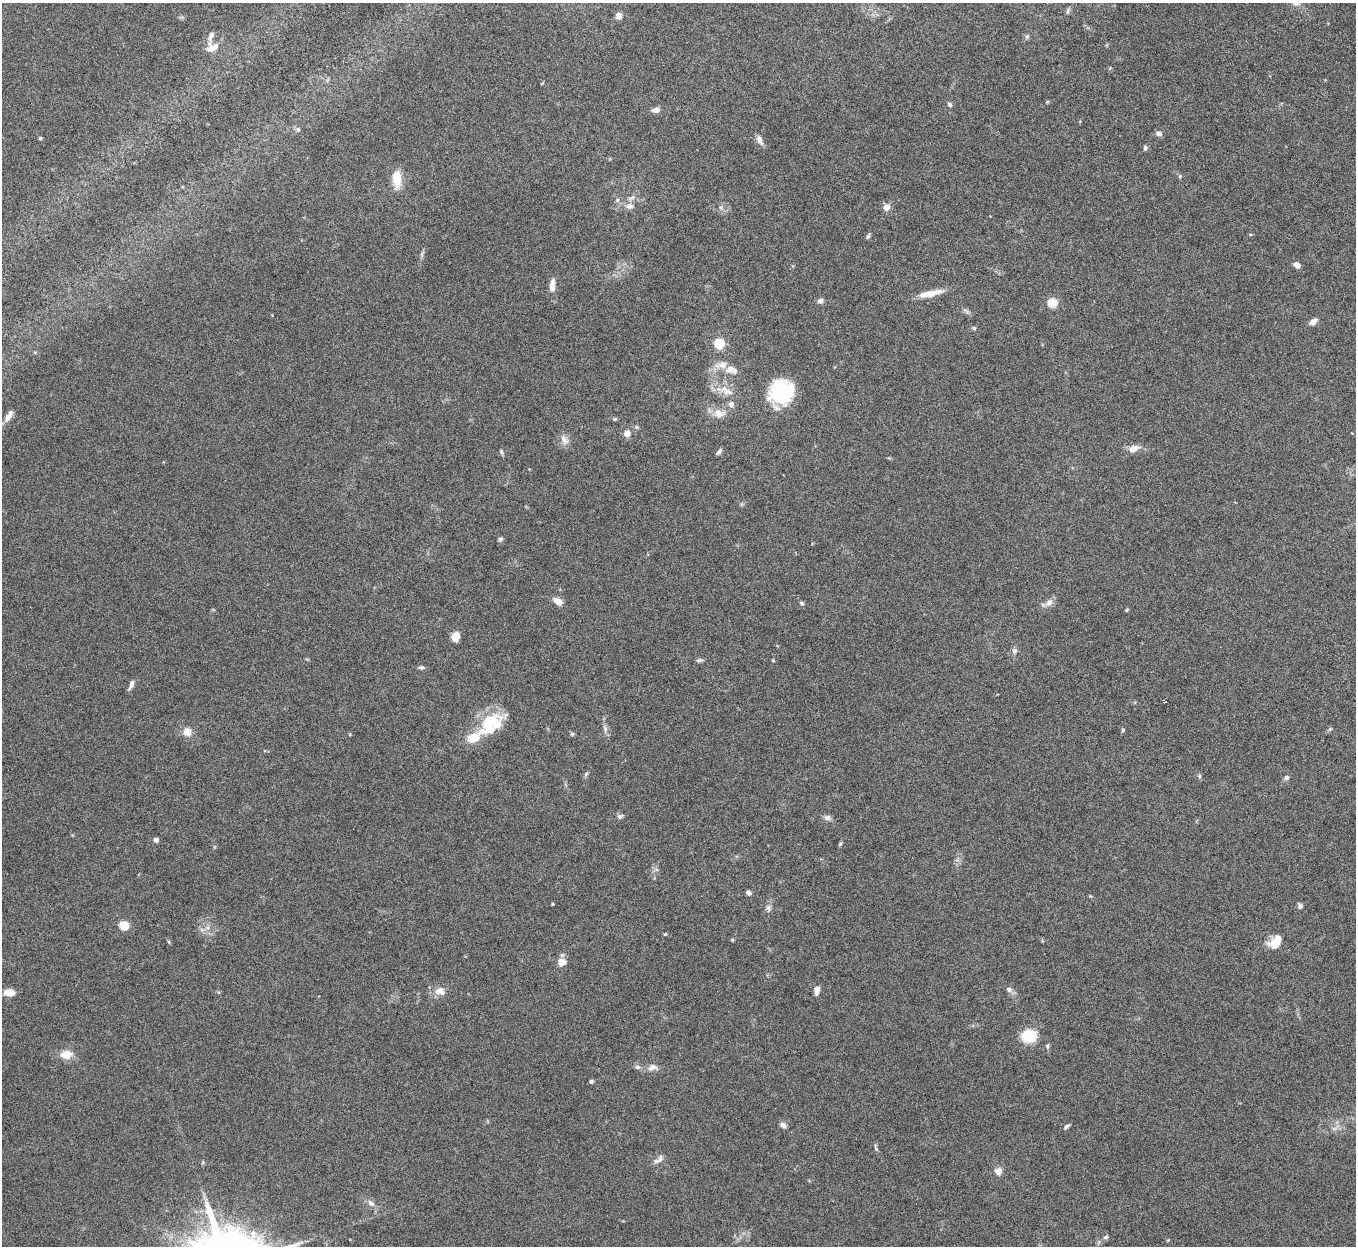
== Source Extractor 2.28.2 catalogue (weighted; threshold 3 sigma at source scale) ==
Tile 10 of 4 x 4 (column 2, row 3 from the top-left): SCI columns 1357-2710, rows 1397-2640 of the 5420 x 5405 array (HDU 1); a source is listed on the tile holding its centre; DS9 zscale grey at full resolution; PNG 1358 x 1248 px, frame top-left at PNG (2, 3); no overlay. Nothing masked; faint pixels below the display range render black.
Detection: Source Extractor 2.28.2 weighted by HDU 2 'WHT'; one run over the whole footprint, this tile lists its part. Background 0.157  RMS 0.0059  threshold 0.024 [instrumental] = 3 sigma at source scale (4.09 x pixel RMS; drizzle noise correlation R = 1.36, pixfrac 0.8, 0.05/0.05 arcsec/px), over >= 5 px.
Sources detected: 93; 1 inside a brighter object's white glare — not listed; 2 inside a brighter listed object's ellipse — not listed separately; the other 90 listed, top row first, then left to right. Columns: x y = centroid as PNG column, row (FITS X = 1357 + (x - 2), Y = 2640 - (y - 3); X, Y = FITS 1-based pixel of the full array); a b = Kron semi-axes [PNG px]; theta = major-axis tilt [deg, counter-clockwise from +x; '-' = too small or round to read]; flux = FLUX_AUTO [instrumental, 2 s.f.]
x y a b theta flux
1068 11 9 4 80 0.99
619 16 8 6 -76 2.9
211 36 14 6 62 2.5
1027 37 7 5 69 1
212 47 15 10 25 5.5
950 104 6 5 - 1.1
656 110 8 5 4 3.4
1080 121 4 4 - 0.42
298 129 7 6 - 1.2
1159 133 7 6 - 2.2
40 138 4 3 - 0.85
759 140 12 6 -68 2.8
1145 148 6 5 - 1.2
1180 176 6 4 47 0.64
397 179 21 10 -88 9
631 198 10 5 18 1.8
629 206 10 8 -7 2.7
887 207 8 7 - 3.3
868 236 7 4 59 0.95
1297 265 7 5 -37 2.9
552 285 18 7 85 4.1
930 293 31 7 12 7.5
820 301 7 5 27 2
1052 303 5 5 - 30
1313 321 9 6 31 2.9
974 328 6 4 -44 0.69
719 344 5 5 - 37
731 370 19 11 -15 5.9
727 392 19 8 -16 5.5
781 392 24 21 37 41
731 404 7 7 - 2.2
718 413 16 10 -24 5.7
9 416 16 6 59 3.3
615 419 6 4 20 0.69
636 427 5 5 - 0.85
627 434 5 4 - 9.1
564 439 15 8 -62 3.3
1133 449 12 8 24 4.4
501 452 7 4 -70 0.83
719 452 8 4 51 1.3
500 539 6 5 - 1.1
558 601 9 6 -37 4.9
802 603 6 5 - 1
1049 603 11 8 26 2.8
1127 610 6 4 57 0.61
456 637 10 7 64 5.4
1014 651 8 7 - 1.7
699 660 8 5 8 1.1
773 660 4 3 - 0.52
421 667 7 5 -4 1.3
131 685 12 5 67 2.3
1164 701 5 3 - 1.1
489 723 30 18 67 24
605 729 11 4 -73 1.9
1330 729 6 4 44 0.76
1123 730 5 4 - 0.69
187 732 11 10 - 4.7
572 734 6 4 -43 0.77
586 774 7 4 46 0.87
1199 776 6 4 -90 0.79
1286 777 6 6 - 1.4
620 816 8 6 19 1.4
827 817 9 7 -13 1.9
156 840 5 5 - 1.7
840 844 6 4 46 0.64
748 893 5 4 - 2
552 904 3 2 - 0.6
1300 905 7 6 - 1.2
768 908 8 6 75 1.7
124 925 10 8 -32 7.3
665 934 5 4 - 0.56
732 940 5 4 - 0.54
1275 942 18 12 44 8
562 962 9 8 - 4.9
1009 989 8 7 - 1.8
817 990 10 6 82 3.1
440 991 12 9 -14 5.2
9 993 11 7 -2 4.9
1029 1036 13 11 12 18
66 1054 13 10 6 6.7
638 1067 7 5 -19 1.3
652 1067 13 8 19 3.2
591 1081 5 5 - 0.97
783 1125 7 6 - 2.1
1067 1126 7 4 38 1.2
876 1148 10 4 -69 1.1
658 1160 16 6 38 2.5
998 1171 11 10 - 2.9
371 1203 11 7 -39 2.5
1106 1237 6 5 - 1.1